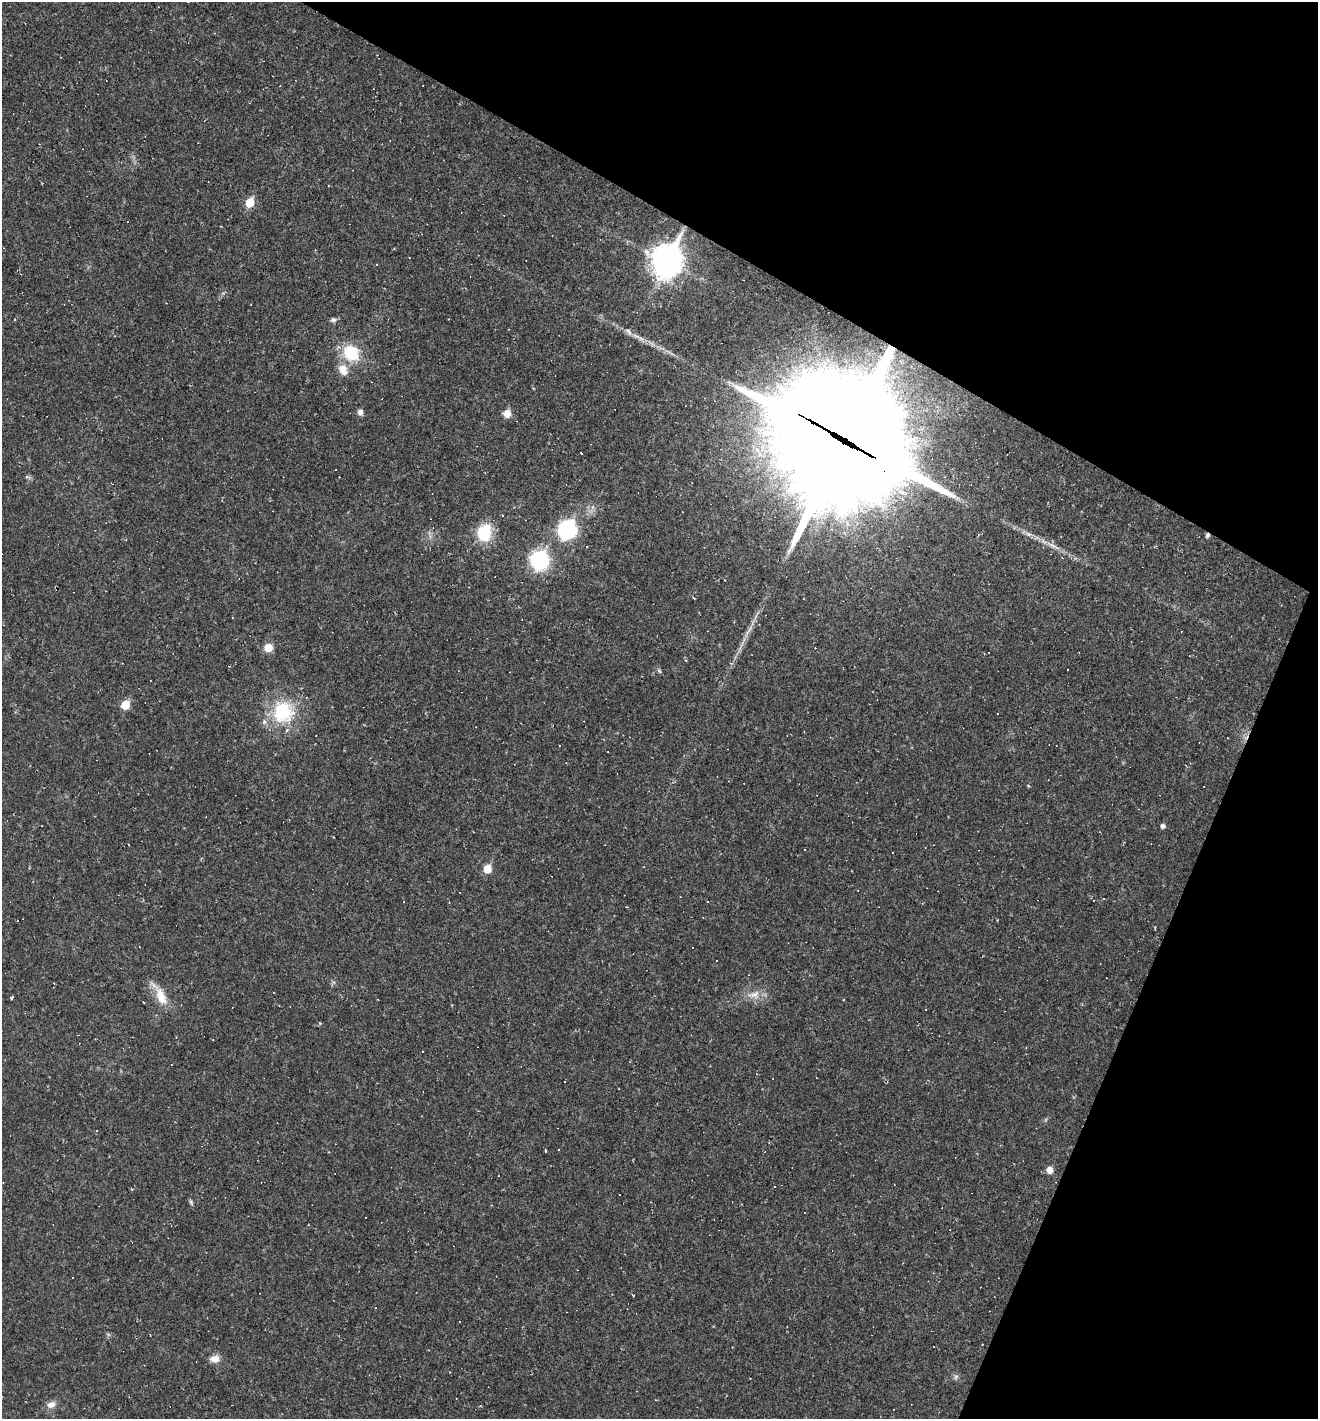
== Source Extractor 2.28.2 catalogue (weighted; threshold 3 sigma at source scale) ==
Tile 8 of 4 x 4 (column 4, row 2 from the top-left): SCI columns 4087-5402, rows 2833-4249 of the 5676 x 5665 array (HDU 1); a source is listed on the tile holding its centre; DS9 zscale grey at full resolution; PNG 1320 x 1421 px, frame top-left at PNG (2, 2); no overlay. Shown black and unused: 24% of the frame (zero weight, under 2 of 3 exposures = <1% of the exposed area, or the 3 px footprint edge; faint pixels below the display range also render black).
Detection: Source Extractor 2.28.2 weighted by HDU 2 'WHT'; one run over the whole footprint, this tile lists its part. Background 0.0384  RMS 0.0067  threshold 0.03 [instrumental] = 3 sigma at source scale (4.5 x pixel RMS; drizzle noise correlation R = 1.50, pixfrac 1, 0.05/0.05 arcsec/px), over >= 5 px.
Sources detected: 101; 1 too faint to see at this stretch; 47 cosmic-ray / hot-pixel residue — not listed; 1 inside a brighter listed object's ellipse — not listed separately; the other 52 listed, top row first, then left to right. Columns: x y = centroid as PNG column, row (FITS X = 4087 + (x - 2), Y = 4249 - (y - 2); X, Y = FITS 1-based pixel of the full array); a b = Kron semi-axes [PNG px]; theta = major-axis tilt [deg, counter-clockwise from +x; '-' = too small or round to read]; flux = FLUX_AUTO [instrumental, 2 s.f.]
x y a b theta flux
250 203 6 5 - 23
667 260 13 10 67 990
376 265 3 2 - 0.68
15 319 3 2 - 0.99
333 320 8 6 1 1.9
628 332 12 6 -53 2.6
641 339 11 6 -23 2.9
351 353 18 16 -42 27
343 370 16 12 -67 8.3
360 412 7 6 - 2.7
507 413 9 8 - 6
844 440 45 43 -66 22000
581 453 3 2 - 1.1
27 477 8 5 -27 1.5
798 507 13 5 64 3.4
567 530 11 10 - 110
484 533 12 10 76 41
1028 534 10 6 -20 2.5
1207 535 5 4 - 1.8
1053 546 23 5 -26 6.1
587 547 3 3 - 0.52
539 560 11 10 - 85
749 630 20 5 56 4.6
268 648 7 7 - 11
731 663 6 4 -27 0.96
659 671 8 5 -63 1.2
125 705 7 6 - 12
283 712 28 28 - 43
156 750 2 2 - 0.35
608 752 3 3 - 5
1028 786 4 4 - 0.61
1163 826 4 4 - 2.3
487 869 6 5 - 15
404 902 3 2 - 0.38
449 903 3 2 - 0.39
717 961 2 2 - 0.51
273 992 3 2 - 0.42
160 995 36 11 -59 13
754 995 21 12 2 8.8
12 998 5 2 - 0.73
143 1002 2 2 - 0.7
926 1010 3 3 - 0.74
320 1023 5 4 - 0.72
176 1037 3 3 - 0.73
545 1151 3 3 - 6.7
1050 1170 7 7 - 5.1
191 1202 9 4 -71 1.2
375 1308 3 2 - 0.75
108 1334 6 4 -19 1.1
215 1359 12 9 8 5.5
956 1377 8 6 64 1.8
51 1405 12 8 24 4.7
Overlapping masked pixels (flux is a lower limit): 2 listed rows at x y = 844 440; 1207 535